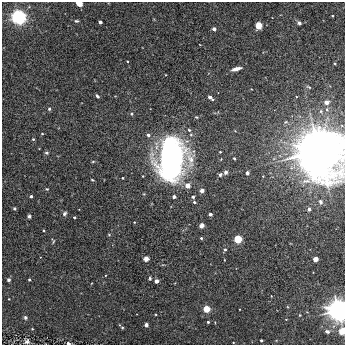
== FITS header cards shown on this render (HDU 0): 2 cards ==
NAXIS1  =                  343
NAXIS2  =                  343

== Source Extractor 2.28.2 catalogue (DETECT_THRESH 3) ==
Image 343 x 343 px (HDU 0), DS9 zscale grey, 1 PNG px = 1 image px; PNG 347 x 347 px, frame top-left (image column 1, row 343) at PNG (2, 2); no overlay
Background 0.00166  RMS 0.0038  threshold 0.0113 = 3 sigma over >= 5 px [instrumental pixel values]
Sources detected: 71; all 71 listed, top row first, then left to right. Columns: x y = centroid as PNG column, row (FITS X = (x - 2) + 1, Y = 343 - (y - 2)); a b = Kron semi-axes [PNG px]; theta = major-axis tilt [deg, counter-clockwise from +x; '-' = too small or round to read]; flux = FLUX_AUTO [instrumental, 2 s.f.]
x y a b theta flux
79 3 6 4 -16 1.5
18 17 4 4 - 260
76 21 4 3 - 0.33
100 22 3 3 - 0.9
299 23 4 4 - 0.7
259 25 6 5 - 3.2
214 29 3 3 - 1.1
127 61 3 2 - 0.2
236 69 8 4 16 1.8
309 87 7 3 -27 0.33
97 96 4 3 - 0.52
210 97 6 3 -39 1.4
326 102 5 4 - 1.3
49 109 5 4 - 0.4
132 114 5 4 - 0.36
196 117 4 4 - 0.25
189 130 4 3 - 0.31
42 134 3 3 - 0.24
148 135 5 4 - 0.78
33 139 3 3 - 0.26
319 151 17 16 - 980
220 152 3 3 - 0.25
46 153 5 4 - 0.41
234 158 3 3 - 0.41
171 159 28 17 88 120
93 162 5 3 - 0.24
226 172 6 5 - 0.66
247 173 4 4 - 0.81
220 175 5 4 - 0.49
263 176 4 4 - 0.19
122 178 3 2 - 0.24
92 180 4 3 - 0.23
187 186 4 4 - 3.3
47 189 5 4 - 0.28
202 191 4 4 - 0.9
31 196 3 3 - 0.64
174 197 3 3 - 0.74
193 197 4 3 - 0.34
194 202 4 3 - 0.39
320 202 6 5 - 0.69
14 208 3 3 - 0.58
309 209 3 3 - 1.1
64 214 5 4 - 0.64
210 214 3 3 - 0.94
29 216 4 3 - 0.46
74 217 3 3 - 0.36
201 226 5 4 - 0.9
109 235 5 3 - 0.22
201 238 3 3 - 0.38
238 239 4 4 - 29
53 241 7 4 -77 0.31
225 249 4 3 - 0.49
146 259 5 5 - 0.96
315 259 4 3 - 5.6
150 278 4 3 - 0.32
9 280 4 4 - 0.48
29 280 3 3 - 0.35
156 281 4 3 - 2
206 309 4 4 - 17
338 310 7 7 - 300
300 315 3 3 - 0.19
25 317 4 4 - 0.53
208 322 3 3 - 0.35
146 325 4 3 - 0.73
122 328 4 4 - 0.24
32 329 3 3 - 0.18
327 331 6 4 -15 0.55
342 331 7 6 - 2.3
261 340 3 3 - 0.47
27 341 6 6 - 0.7
68 343 3 2 - 1.4
At the frame edge (FLAGS 8, measured only in part): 5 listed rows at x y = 79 3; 319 151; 338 310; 342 331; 68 343